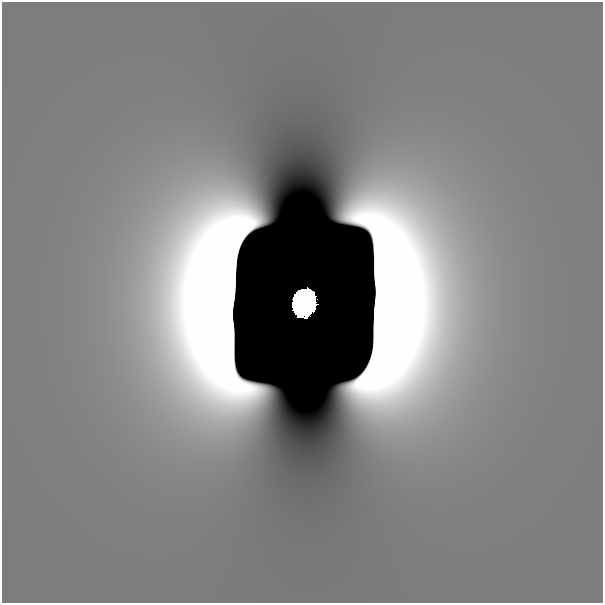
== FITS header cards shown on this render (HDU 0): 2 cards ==
NAXIS1  =                  601
NAXIS2  =                  601

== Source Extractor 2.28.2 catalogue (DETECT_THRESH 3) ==
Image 601 x 601 px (HDU 0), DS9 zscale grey, 1 PNG px = 1 image px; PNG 605 x 605 px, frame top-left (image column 1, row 601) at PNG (2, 2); no overlay
Background 1.48e-11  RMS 1.0e-11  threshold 3.04e-11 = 3 sigma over >= 5 px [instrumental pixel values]
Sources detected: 3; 2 with non-positive FLUX_AUTO (blend fragments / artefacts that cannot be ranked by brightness) are not listed; the other 1 listed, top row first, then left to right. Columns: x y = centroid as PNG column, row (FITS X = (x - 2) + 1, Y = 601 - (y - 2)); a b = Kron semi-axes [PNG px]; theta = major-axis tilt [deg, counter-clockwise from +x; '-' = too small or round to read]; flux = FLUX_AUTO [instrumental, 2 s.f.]
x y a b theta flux
304 302 17 14 85 22
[2 non-positive-flux detections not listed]